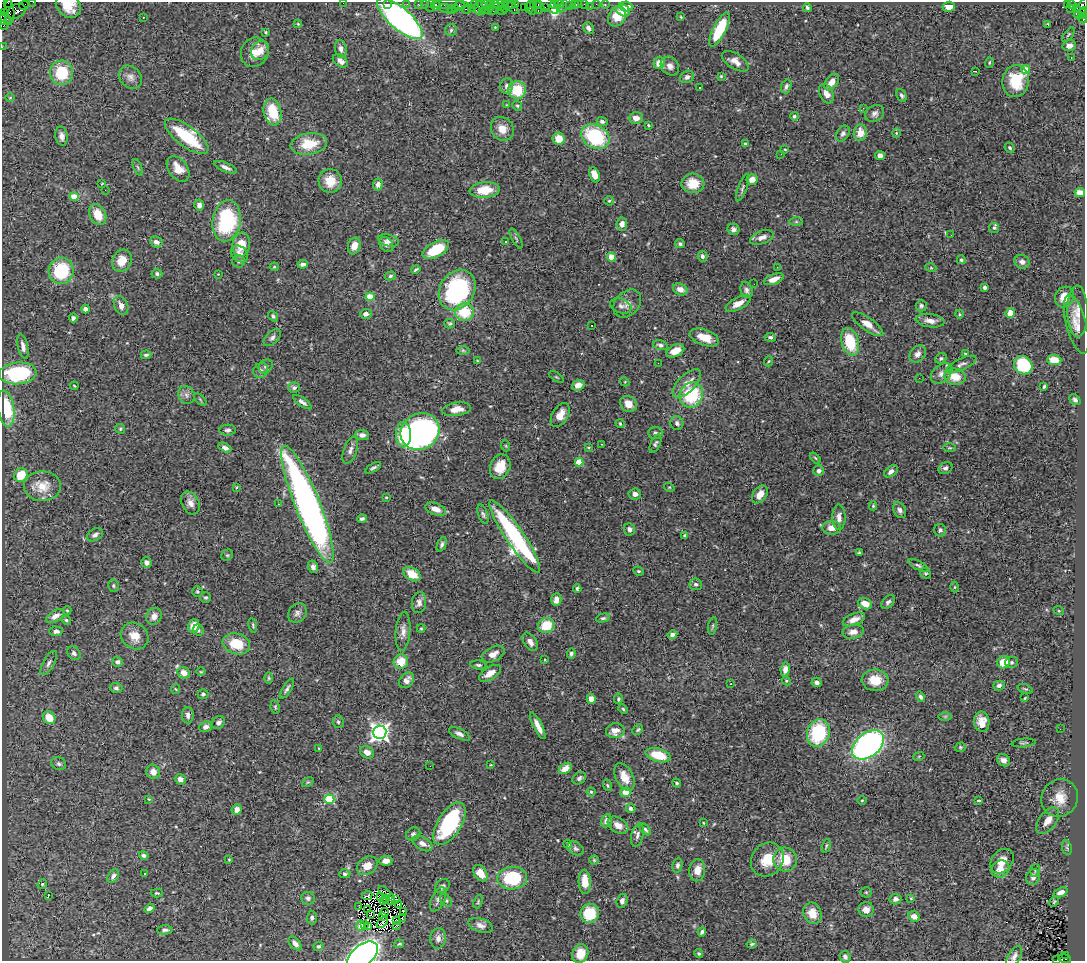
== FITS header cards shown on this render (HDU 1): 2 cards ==
NAXIS1  =                 1083
NAXIS2  =                  959

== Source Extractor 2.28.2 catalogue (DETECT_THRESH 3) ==
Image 1083 x 959 px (HDU 1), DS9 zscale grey, 1 PNG px = 1 image px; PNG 1087 x 963 px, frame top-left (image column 1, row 959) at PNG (2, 2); each listed source drawn as its Kron ellipse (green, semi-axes under 4 px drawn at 4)
Background 1.41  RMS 0.051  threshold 0.152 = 3 sigma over >= 5 px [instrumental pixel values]
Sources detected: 495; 4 with non-positive FLUX_AUTO (blend fragments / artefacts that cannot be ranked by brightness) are neither listed nor drawn; the other 491 listed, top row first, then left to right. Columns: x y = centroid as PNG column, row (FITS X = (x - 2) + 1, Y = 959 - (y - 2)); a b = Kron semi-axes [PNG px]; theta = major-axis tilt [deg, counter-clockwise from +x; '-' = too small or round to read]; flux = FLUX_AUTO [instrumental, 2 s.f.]
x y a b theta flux
33 2 2 2 - 37
8 3 3 2 - 22
343 3 2 2 - 5.8
388 4 3 2 - 50
407 4 2 2 - 20
419 4 3 3 - 120
425 4 2 2 - 27
487 4 6 4 -16 130
497 4 7 2 2 290
511 4 4 3 - 110
516 4 4 3 - 120
533 4 4 3 - 64
538 4 3 2 - 71
548 4 12 5 -42 230
554 4 3 2 - 130
559 4 5 3 - 240
574 4 4 3 - 240
579 4 2 2 - 14
584 4 2 2 - 37
596 4 2 2 - 14
1067 4 3 2 - 290
24 5 5 2 - 56
436 5 5 3 - 150
450 5 19 3 0 280
474 5 4 2 - 72
490 5 6 3 78 150
566 5 9 3 48 31
605 5 3 2 - 23
1072 5 4 3 - 52
68 6 13 11 -35 58
430 6 6 2 72 160
459 6 5 4 - 190
569 6 2 2 - 24
590 6 2 2 - 11
626 6 7 5 -4 31
478 7 7 3 87 310
484 7 8 3 -40 320
501 7 3 3 - 220
505 7 5 3 - 160
512 7 9 3 -40 280
524 7 2 2 - 58
529 7 6 4 69 130
545 7 3 2 - 66
949 7 6 5 - 33
451 8 3 2 - 130
471 8 4 3 - 53
807 8 4 3 - 6.4
1077 8 3 3 - 470
1081 8 11 5 60 360
447 9 9 3 -14 96
455 9 3 3 - 120
466 9 5 3 - 220
495 9 7 2 53 99
1070 9 3 2 - 24
501 10 5 3 - 260
623 10 7 5 -29 32
17 11 9 7 31 620
532 11 4 3 - 130
538 11 3 2 - 200
9 12 12 5 -88 550
482 12 4 3 - 53
5 13 3 2 - 58
1084 13 6 3 86 160
1080 14 6 3 28 260
617 16 11 8 57 74
143 17 2 2 - 2.1
681 17 3 3 - 2.7
6 18 7 3 -46 210
1083 18 5 3 - 150
400 19 28 10 -41 1100
3 20 5 3 - 170
298 24 4 3 - 3.1
1047 24 3 3 - 15
4 25 5 2 - 88
495 27 3 3 - 2.7
588 28 6 5 - 12
451 30 6 5 - 5.8
719 30 19 6 63 150
266 32 4 3 - 3.6
1069 35 8 4 51 4.9
1069 46 7 5 15 20
2 47 2 2 - 26
341 49 9 6 -80 14
260 50 10 8 50 39
255 52 15 13 62 43
1071 58 3 2 - 4.8
340 61 8 5 -37 16
735 61 15 7 -32 25
989 62 5 3 - 3.6
659 63 6 5 - 31
670 66 10 8 -47 18
1026 69 4 4 - 84
975 71 3 2 - 7.1
62 73 12 11 - 130
721 76 3 3 - 3.1
130 77 13 10 -43 21
687 77 7 6 - 12
1016 81 16 13 82 120
832 82 9 6 52 32
507 86 8 6 76 13
786 86 7 5 72 9.8
699 88 3 3 - 11
517 90 9 9 - 100
826 94 10 6 -65 27
902 95 7 4 -63 7.4
10 98 5 3 - 2.8
506 105 4 2 - 2.2
517 106 5 4 - 4.8
863 108 3 2 - 4.2
273 112 13 9 -79 98
875 113 10 7 29 13
794 116 4 4 - 6.2
636 118 7 6 - 24
602 121 5 4 - 9.8
648 125 3 3 - 4.3
502 129 12 11 - 37
843 133 8 6 56 9.9
860 133 8 6 82 34
896 133 4 4 - 3.3
62 136 10 6 -79 15
187 136 26 10 -37 200
595 137 15 11 -30 250
559 139 6 6 - 48
309 144 18 10 8 86
745 144 4 4 - 7.9
1010 148 5 4 - 5.2
785 150 3 2 - 2.4
781 154 3 2 - 5.2
880 155 5 4 - 17
138 167 9 3 -69 5.1
225 167 12 4 -23 15
178 169 14 9 -53 50
595 175 8 5 -70 35
752 179 6 5 - 29
330 181 12 11 - 55
102 183 4 2 - 2.5
693 183 11 10 - 61
378 185 6 5 - 17
742 188 14 4 69 9.6
105 190 2 2 - 42
485 190 15 8 6 81
1080 193 5 4 - 26
74 197 4 4 - 75
609 201 4 4 - 4.7
199 205 5 5 - 16
98 215 11 8 -63 63
227 221 21 14 80 270
796 222 7 4 0 6.1
622 224 6 5 - 17
994 228 5 5 - 6.5
733 229 6 5 - 11
951 235 3 2 - 2.8
762 237 12 6 20 21
516 239 11 3 -62 6
389 241 10 6 -15 14
505 241 3 2 - 9.2
156 242 6 5 - 16
386 244 8 6 -50 15
680 244 5 4 - 6.2
241 245 12 9 81 54
354 246 8 6 73 34
436 250 14 7 28 120
240 254 9 7 -44 15
702 256 5 5 - 9.2
612 257 4 4 - 83
961 260 4 4 - 5.4
122 261 11 9 59 53
238 261 6 6 - 7.3
1022 262 7 6 - 13
303 264 5 4 - 11
274 267 4 4 - 3.3
777 267 3 2 - 4.5
931 268 5 3 - 3.2
416 269 5 3 - 4.8
61 271 13 12 - 200
157 274 5 5 - 7
218 274 2 2 - 1.9
390 276 5 4 - 6.4
774 279 10 5 21 24
754 284 2 2 - 2.8
985 288 3 3 - 7.5
680 289 7 5 -23 25
457 290 21 17 57 440
746 290 8 6 -71 10
370 297 4 4 - 81
1064 297 11 9 61 46
738 303 14 6 28 30
627 304 16 12 45 24
121 306 10 6 -67 21
621 306 11 7 -22 13
921 306 6 5 - 7.4
85 309 4 4 - 14
1077 311 26 10 -89 41
464 312 9 9 - 110
1010 313 5 4 - 35
366 314 6 5 - 16
959 314 4 3 - 3.5
273 316 6 4 -48 7.2
73 318 4 4 - 8
930 321 14 6 -7 25
450 324 5 4 - 5.3
868 324 18 6 -35 32
1076 324 30 10 -75 45
592 325 2 2 - 3.3
704 337 15 8 -20 53
770 337 6 4 -7 8.4
272 338 10 6 44 11
850 342 14 8 -73 130
660 345 7 5 -15 10
23 346 12 5 -77 18
463 350 6 4 -1 5.2
675 351 9 6 26 41
918 354 9 7 48 17
965 354 3 3 - 4.5
146 355 5 3 - 5.2
941 358 6 5 - 6.3
477 360 4 2 - 2.6
1054 360 7 5 -3 46
769 361 5 3 - 3.4
658 363 2 2 - 6.7
961 364 16 5 25 14
1023 365 10 8 -43 190
266 366 7 6 - 9.1
261 370 8 7 - 10
18 373 18 11 5 260
941 373 12 8 42 21
556 377 8 3 -33 4.2
955 377 11 8 -7 55
919 378 2 2 - 7
625 382 4 3 - 3
687 383 18 8 45 38
578 385 6 5 - 24
74 386 4 2 - 2.9
1044 386 3 3 - 4.9
294 387 6 5 - 9.9
186 395 9 7 -61 14
691 395 13 11 60 200
200 400 8 3 -45 4.2
1075 400 6 4 -40 7.5
302 402 11 4 -35 12
628 404 9 7 -43 36
6 409 18 8 -82 150
456 409 14 6 8 41
560 415 13 7 59 39
677 423 7 6 - 9.4
620 424 5 3 - 3.7
120 429 5 4 - 4.6
228 430 8 5 3 8.6
420 431 20 17 33 1200
655 433 7 6 - 7.7
403 434 13 7 -89 150
362 435 7 5 -3 13
601 444 3 2 - 2.9
655 444 9 5 67 7
506 446 5 3 - 3.2
589 447 4 3 - 3.6
225 448 7 4 -27 13
950 448 6 3 -1 4.1
350 450 14 6 71 15
815 458 6 3 -52 4
579 462 4 4 - 93
500 467 13 10 66 59
373 468 9 4 31 8.5
946 468 7 5 32 11
819 471 5 5 - 12
891 471 7 5 37 15
21 475 7 6 - 76
42 486 18 15 0 65
237 487 3 2 - 2.4
669 487 5 3 - 3.1
635 494 6 5 - 14
760 494 10 6 53 31
386 497 4 4 - 3.2
190 503 12 8 -63 23
278 504 3 2 - 3.7
307 504 63 12 -68 1700
873 506 4 3 - 3.9
436 509 11 6 -21 25
900 510 8 6 -64 11
483 514 10 5 -72 8.6
839 517 13 6 -90 19
362 519 5 4 - 6.7
832 528 9 6 -3 31
629 529 6 5 - 11
940 530 6 6 - 8
95 535 9 5 29 13
685 536 4 3 - 6.9
515 537 43 9 -56 580
442 544 7 4 67 8.4
859 553 3 3 - 4.9
227 555 6 5 - 4.7
147 562 6 5 - 9.5
918 565 11 4 -27 8.4
313 567 6 5 - 12
638 571 5 3 - 4.3
926 573 6 4 -38 4.8
412 574 9 6 -32 57
696 584 6 6 - 7.5
113 586 6 5 - 5.9
955 587 5 3 - 3.6
577 588 4 3 - 5.6
197 591 5 5 - 5
206 597 5 5 - 5.8
556 600 6 5 - 20
888 602 8 5 44 8.7
419 603 11 7 82 16
865 604 7 5 -22 36
67 610 4 4 - 3.5
1059 611 5 3 - 3
297 613 10 8 51 14
55 616 10 5 29 20
154 616 9 7 64 22
603 618 7 4 14 5.8
854 619 12 6 21 23
66 620 5 4 - 5.5
253 625 7 3 -79 4.6
546 625 8 7 - 91
194 626 7 5 71 45
713 626 9 3 79 5
421 629 4 4 - 3.7
198 630 6 5 - 6.7
56 631 6 5 - 14
403 631 20 7 85 24
853 632 11 7 12 22
672 635 5 4 - 15
135 636 14 12 -38 46
530 642 10 6 -57 19
236 644 14 10 -15 88
74 653 7 6 - 9.2
493 654 12 7 27 25
571 654 5 4 - 6.5
545 660 3 2 - 2.9
117 662 5 5 - 10
401 662 7 7 - 60
1004 662 6 6 - 56
1012 662 6 5 - 5.7
49 663 13 5 60 13
478 665 8 4 -5 6.6
785 669 7 4 82 24
201 672 4 3 - 2.6
184 673 6 5 - 28
490 673 12 6 33 28
269 678 6 4 -90 4.5
407 680 9 6 50 22
875 680 13 11 -3 65
786 681 4 4 - 3.7
817 682 5 4 - 11
731 683 3 3 - 6.5
999 685 6 4 15 11
116 688 6 5 - 7.9
175 689 5 3 - 3.2
287 689 11 4 58 9.6
1025 689 8 4 -20 5.1
203 694 5 5 - 6.5
921 697 5 4 - 7.6
1025 698 3 2 - 3.1
591 699 5 4 - 28
618 699 5 4 - 6
275 707 7 4 -81 5.2
623 709 5 4 - 4.1
188 715 8 6 -89 14
945 716 7 4 0 5.4
49 718 7 6 - 53
338 722 6 5 - 6.4
982 722 10 7 -85 33
218 723 7 5 42 12
538 726 15 4 -63 24
205 727 6 5 - 17
1060 729 2 2 - 6.7
638 730 6 4 45 6.1
615 731 9 7 9 32
380 732 7 6 - 1600
818 733 14 11 72 240
459 734 11 5 -27 13
1024 743 12 3 5 5.6
868 745 18 12 39 1100
960 747 6 4 20 4.5
319 749 3 3 - 2.9
367 752 7 5 -29 23
658 755 13 6 -16 88
919 756 5 3 - 3.1
1003 760 7 5 -32 16
59 764 7 6 - 8.6
491 765 4 2 - 2.5
430 766 2 2 - 4.6
565 768 7 5 35 26
153 772 7 7 - 22
624 777 15 8 -62 41
579 778 7 5 42 8.9
180 779 5 5 - 15
308 782 6 4 32 3.9
677 783 5 3 - 5.9
607 785 6 4 -71 4.6
591 792 4 4 - 4.2
625 792 5 5 - 31
1060 798 19 18 - 60
149 799 4 4 - 3
329 799 5 4 - 250
862 800 5 3 - 3.1
978 800 3 3 - 5.6
631 808 5 4 - 8.1
237 810 5 5 - 26
606 821 7 5 59 20
1048 821 15 8 53 34
703 823 3 2 - 2.9
449 824 24 12 58 320
618 825 11 7 -32 30
645 829 7 4 -45 6.1
413 834 7 6 - 8.9
637 835 12 6 76 12
422 843 11 6 -30 18
568 844 4 3 - 7
826 846 7 3 72 4.6
1067 848 7 5 -80 6.5
576 849 9 6 -31 9.5
144 855 5 3 - 7.4
785 859 12 11 - 88
229 860 4 3 - 3
594 860 4 4 - 4.2
767 860 18 15 49 78
386 861 7 5 5 21
1002 861 13 10 50 46
677 865 7 5 78 9.1
367 866 11 8 34 35
1000 869 9 8 - 33
697 870 11 8 85 31
1035 870 6 5 - 5.7
480 873 9 6 -55 43
144 874 3 3 - 7.7
345 874 5 4 - 7
113 876 7 5 57 13
1033 877 8 6 68 16
512 878 15 11 2 200
585 882 12 6 -88 47
42 884 5 4 - 5.2
442 886 8 6 40 9.9
384 892 7 2 -39 1.4
866 892 5 5 - 4.4
1061 892 7 4 22 17
157 893 6 3 2 4.6
367 895 5 3 - 8.9
48 896 3 2 - 24
380 897 3 2 - 3.9
308 898 7 6 - 9.3
911 898 4 3 - 3.4
385 899 2 2 - 1.6
391 899 5 3 - 7.6
438 899 13 6 66 14
896 899 6 5 - 13
395 900 4 2 - 1.5
446 900 7 4 -52 6.7
622 901 7 5 72 11
383 902 3 2 - 2
478 902 7 4 68 4.4
1054 902 5 3 - 3.6
399 904 3 2 - 1.8
359 906 3 2 - 2.7
150 908 5 4 - 12
368 910 4 2 - 8.3
866 910 7 7 - 24
403 911 2 2 - 5.3
384 912 4 2 - 0.36
590 913 10 9 - 120
812 913 11 9 -67 47
371 914 3 2 - 2.7
382 916 2 2 - 1.7
914 916 6 5 - 28
312 917 7 5 89 9.8
402 918 4 2 - 2
396 921 4 2 - 0.35
382 922 7 2 45 7.9
364 924 3 2 - 6.2
396 925 2 2 - 2.6
480 925 12 6 -19 17
360 926 5 4 - 4.1
368 926 3 2 - 6.8
165 930 8 4 3 7.9
702 932 4 3 - 8.3
438 938 10 8 84 16
295 943 8 4 -50 15
399 944 5 3 - 4.5
752 944 5 4 - 4.7
319 946 5 4 - 5.2
580 954 9 8 - 54
699 954 4 3 - 5.2
363 955 17 10 38 1600
1065 955 3 2 - 250
1014 956 11 6 58 14
845 957 6 5 - 9.2
1065 959 7 3 -16 200
1057 960 2 2 - 8.1
At the frame edge (FLAGS 8, measured only in part): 10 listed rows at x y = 33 2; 8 3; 343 3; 68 6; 1084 13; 3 20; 2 47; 363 955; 1065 959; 1057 960
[4 non-positive-flux detections neither listed nor drawn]